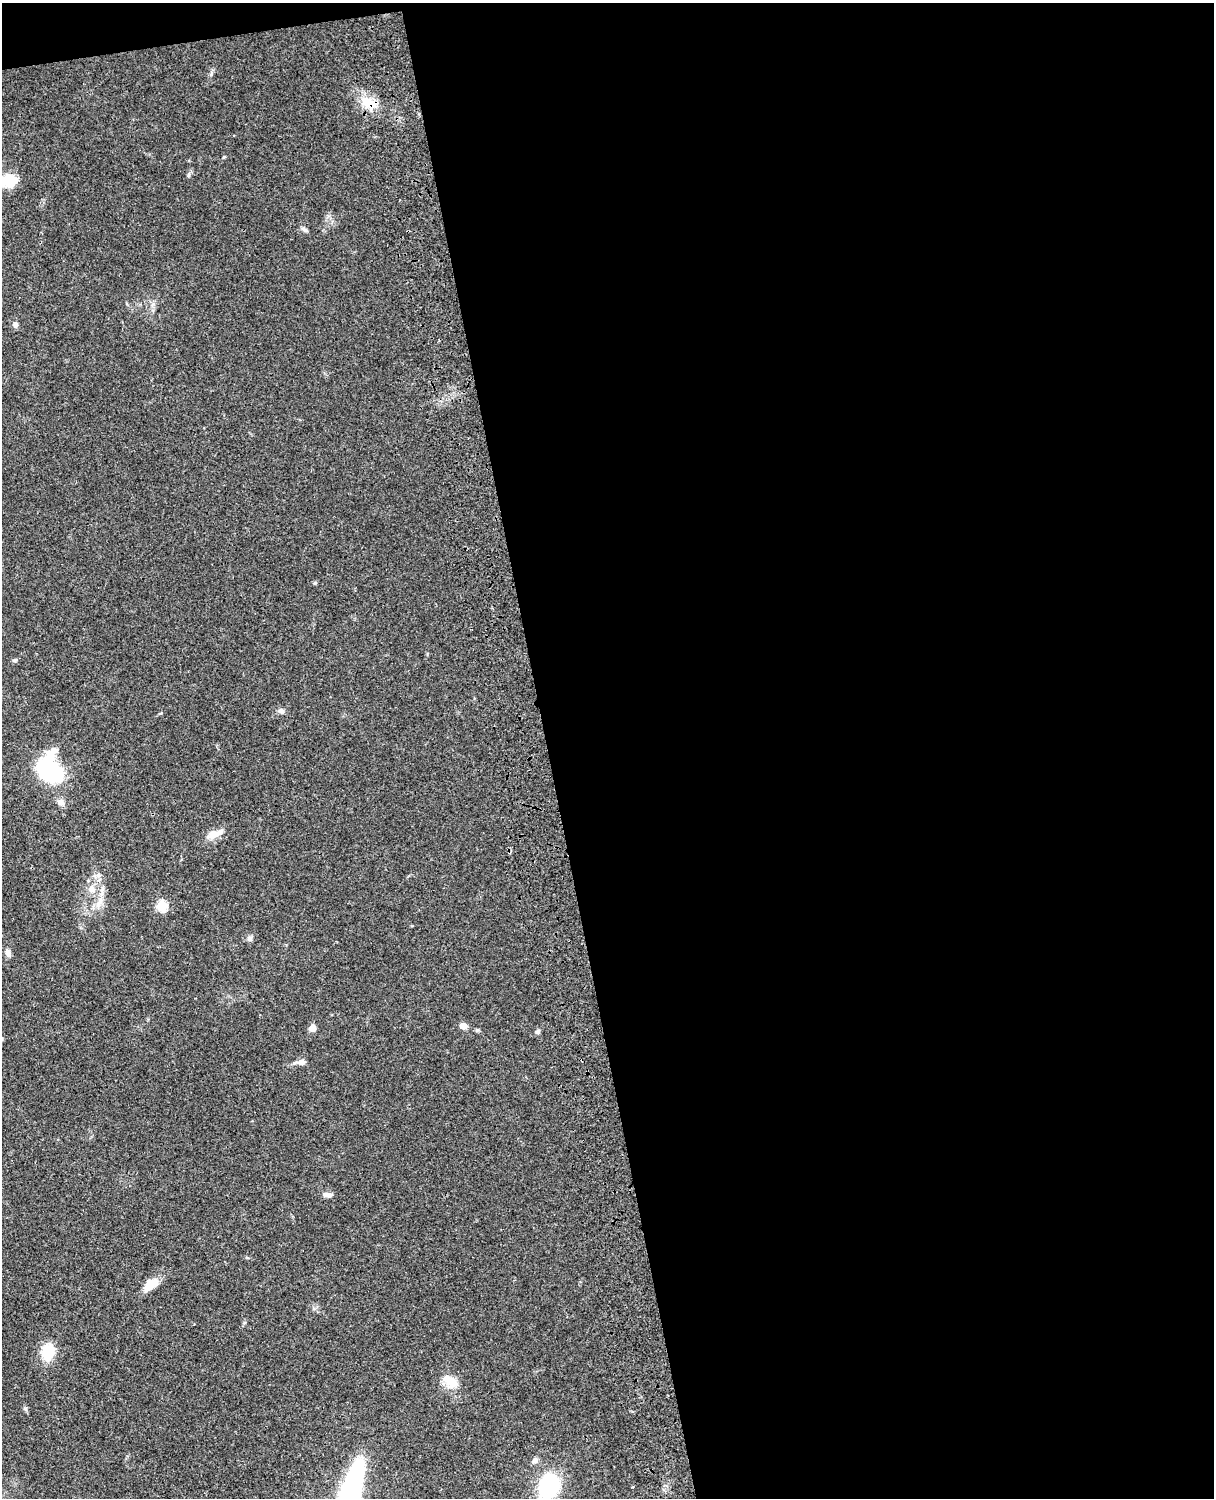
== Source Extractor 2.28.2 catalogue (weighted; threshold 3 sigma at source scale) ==
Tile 4 of 4 x 3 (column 4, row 1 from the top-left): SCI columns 3758-4969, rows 3267-4762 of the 5087 x 4925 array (HDU 1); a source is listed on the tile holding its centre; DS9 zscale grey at full resolution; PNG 1216 x 1500 px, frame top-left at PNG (2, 3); no overlay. Shown black and unused: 56% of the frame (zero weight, under 3 of 4 exposures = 6% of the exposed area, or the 3 px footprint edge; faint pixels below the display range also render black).
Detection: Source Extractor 2.28.2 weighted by HDU 2 'WHT'; one run over the whole footprint, this tile lists its part. Background 0.0863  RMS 0.0061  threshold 0.0276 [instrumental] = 3 sigma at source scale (4.5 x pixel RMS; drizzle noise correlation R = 1.50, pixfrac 1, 0.05/0.05 arcsec/px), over >= 5 px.
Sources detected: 26; all 26 listed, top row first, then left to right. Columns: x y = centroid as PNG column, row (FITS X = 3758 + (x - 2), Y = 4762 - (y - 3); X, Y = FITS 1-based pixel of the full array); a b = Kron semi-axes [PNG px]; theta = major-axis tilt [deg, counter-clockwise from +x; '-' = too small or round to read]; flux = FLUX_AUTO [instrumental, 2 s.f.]
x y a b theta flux
370 103 24 12 -16 12
188 175 6 4 90 0.88
8 181 18 12 -1 17
305 230 9 5 -22 1.5
15 325 7 6 - 2
15 660 6 4 18 0.84
281 711 8 7 - 1.9
50 770 25 19 -63 70
61 802 9 8 - 3.1
215 834 21 8 19 6.7
92 889 12 9 -70 4.8
99 902 15 5 47 3.8
162 906 5 5 - 40
249 938 7 7 - 1.7
8 953 11 6 -58 2.3
463 1026 7 6 - 3.8
312 1028 7 6 - 4.1
538 1032 6 5 - 1.3
302 1062 10 7 18 2.4
328 1195 12 6 -2 2.8
150 1285 21 10 40 9.2
48 1352 20 15 84 14
450 1381 22 13 -38 9.5
535 1460 7 6 - 2.4
549 1486 14 10 74 93
350 1493 38 11 72 260
Overlapping masked pixels (flux is a lower limit): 1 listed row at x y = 370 103
Isophote crosses this tile's border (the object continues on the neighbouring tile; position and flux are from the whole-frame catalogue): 3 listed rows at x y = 8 181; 549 1486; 350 1493
Unlisted compact peaks at least as high as the median listed source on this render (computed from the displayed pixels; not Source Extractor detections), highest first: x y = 315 583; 25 1408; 211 74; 161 713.